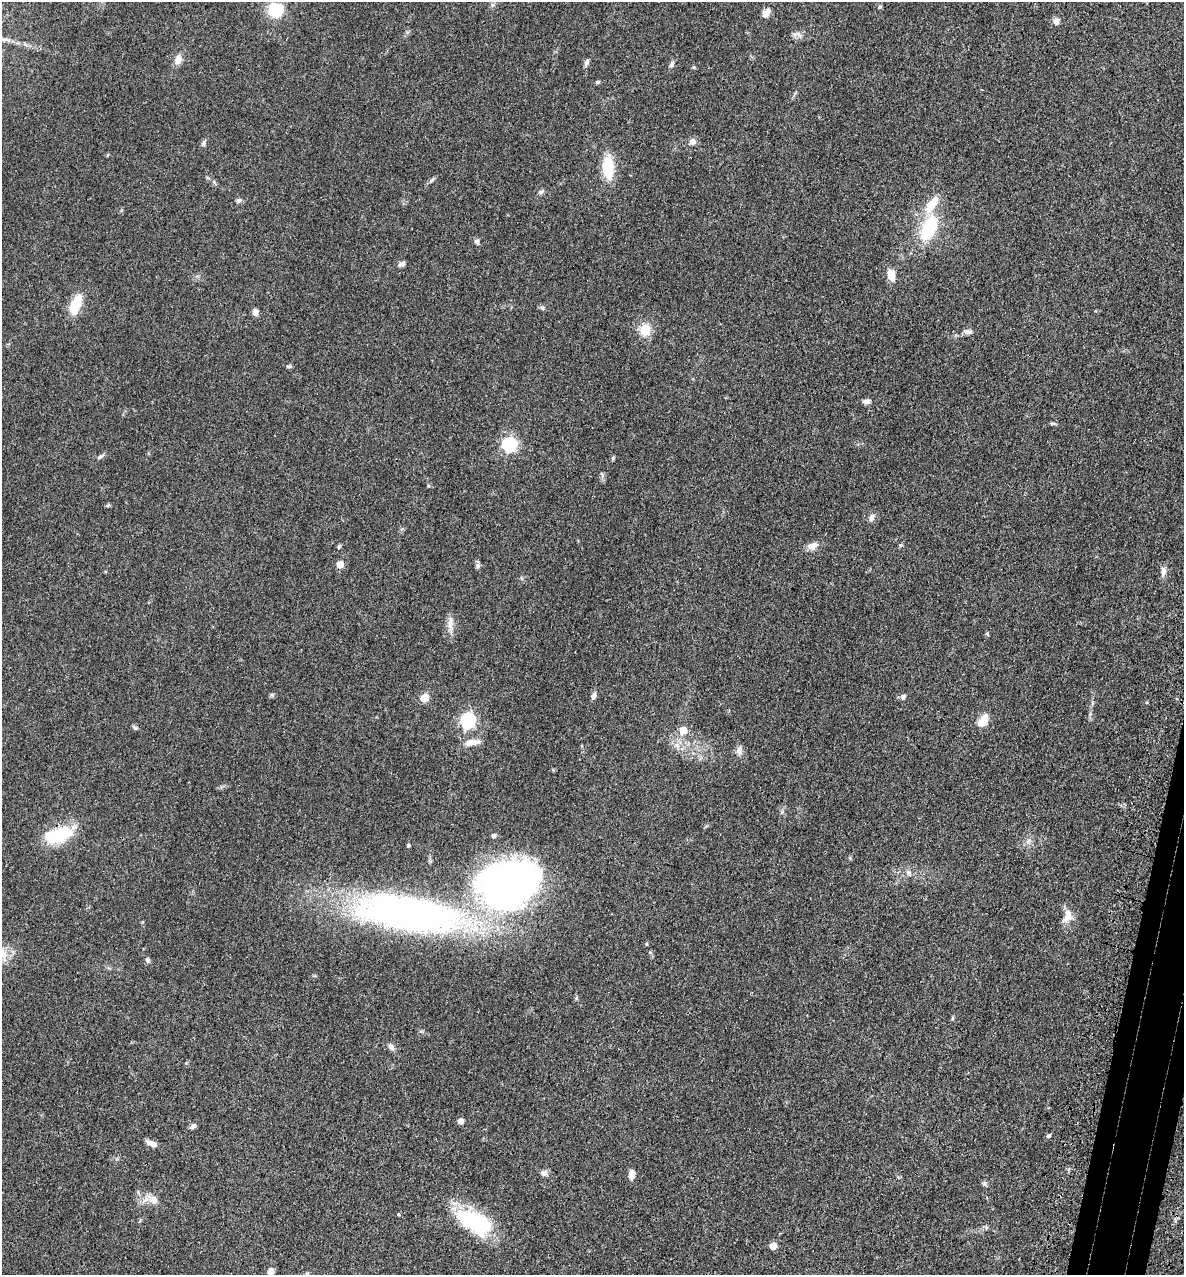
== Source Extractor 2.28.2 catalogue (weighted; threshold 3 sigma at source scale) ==
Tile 6 of 4 x 4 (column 2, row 2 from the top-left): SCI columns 1502-2683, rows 2615-3887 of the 5248 x 5228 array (HDU 1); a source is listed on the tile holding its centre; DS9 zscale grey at full resolution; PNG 1186 x 1277 px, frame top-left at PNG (2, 2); no overlay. Shown black and unused: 2% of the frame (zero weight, under 3 of 4 exposures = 6% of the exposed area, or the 3 px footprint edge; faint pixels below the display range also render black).
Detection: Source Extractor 2.28.2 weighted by HDU 2 'WHT'; one run over the whole footprint, this tile lists its part. Background 0.0402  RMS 0.0049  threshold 0.0219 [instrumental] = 3 sigma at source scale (4.5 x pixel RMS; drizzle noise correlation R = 1.50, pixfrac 1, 0.05/0.05 arcsec/px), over >= 5 px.
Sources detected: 78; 3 inside a brighter object's white glare — not listed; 2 inside a brighter listed object's ellipse — not listed separately; the other 73 listed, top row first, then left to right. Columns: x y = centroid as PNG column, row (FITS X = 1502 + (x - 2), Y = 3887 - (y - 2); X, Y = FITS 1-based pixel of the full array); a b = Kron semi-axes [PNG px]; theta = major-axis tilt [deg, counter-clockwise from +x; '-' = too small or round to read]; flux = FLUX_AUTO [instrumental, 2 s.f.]
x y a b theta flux
492 5 6 4 -90 0.87
880 7 6 4 43 0.61
275 9 14 13 - 17
766 13 12 8 55 3
1056 21 7 7 - 2.2
794 34 7 4 -71 1
178 60 14 8 72 3.1
586 62 10 5 71 1.4
672 65 8 5 66 1.4
598 82 6 4 16 0.74
692 141 8 8 - 2
203 143 8 5 71 1.1
608 167 21 11 -86 16
432 180 8 3 45 0.86
541 192 7 5 22 1
239 200 7 6 - 1.1
932 205 24 10 58 9.7
929 228 24 12 66 29
477 241 7 6 - 1.3
402 264 8 6 17 1.5
891 275 14 8 -76 5
76 304 26 11 68 11
542 307 6 4 -2 0.82
255 312 7 6 - 2.3
645 330 9 8 - 12
968 331 12 6 -5 1.8
289 366 7 4 12 0.78
867 401 9 6 -3 2
1052 423 8 4 7 0.77
509 444 6 6 - 87
100 457 8 4 23 0.99
428 486 5 4 - 0.53
107 505 6 4 19 0.65
872 517 11 6 68 1.8
901 545 5 5 - 0.65
812 546 11 8 21 3.5
339 547 5 4 - 0.63
340 564 5 5 - 7.3
478 566 7 6 - 1.2
1163 571 12 7 86 2.5
450 623 18 7 87 3.5
593 696 8 5 63 1.9
903 697 8 6 54 1.3
424 698 5 5 - 12
468 721 7 6 - 98
983 721 18 10 56 5.2
135 728 7 4 -2 0.76
683 730 6 6 - 7.5
470 742 15 9 22 4.1
739 750 12 7 83 2.1
59 835 27 13 18 27
493 836 5 4 - 1.3
408 845 4 4 - 0.51
909 872 7 4 0 1.1
509 883 58 46 4 240
410 914 133 41 -7 210
1068 918 16 8 31 3.3
3 954 22 9 -67 5.8
147 960 8 5 -62 1.1
952 1018 6 4 89 0.57
391 1047 10 6 -46 1.8
461 1121 5 4 - 3
193 1126 6 5 - 1.8
1048 1136 6 5 - 0.91
152 1144 13 6 -23 3
544 1173 10 7 -12 1.7
631 1174 10 6 86 3.1
984 1183 7 5 -90 0.97
154 1199 14 9 -54 3.4
398 1214 5 3 - 0.37
475 1222 40 24 -33 38
773 1246 5 5 - 6.1
271 1271 8 6 76 2.5
Isophote crosses this tile's border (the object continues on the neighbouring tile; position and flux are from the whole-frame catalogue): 1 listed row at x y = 3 954